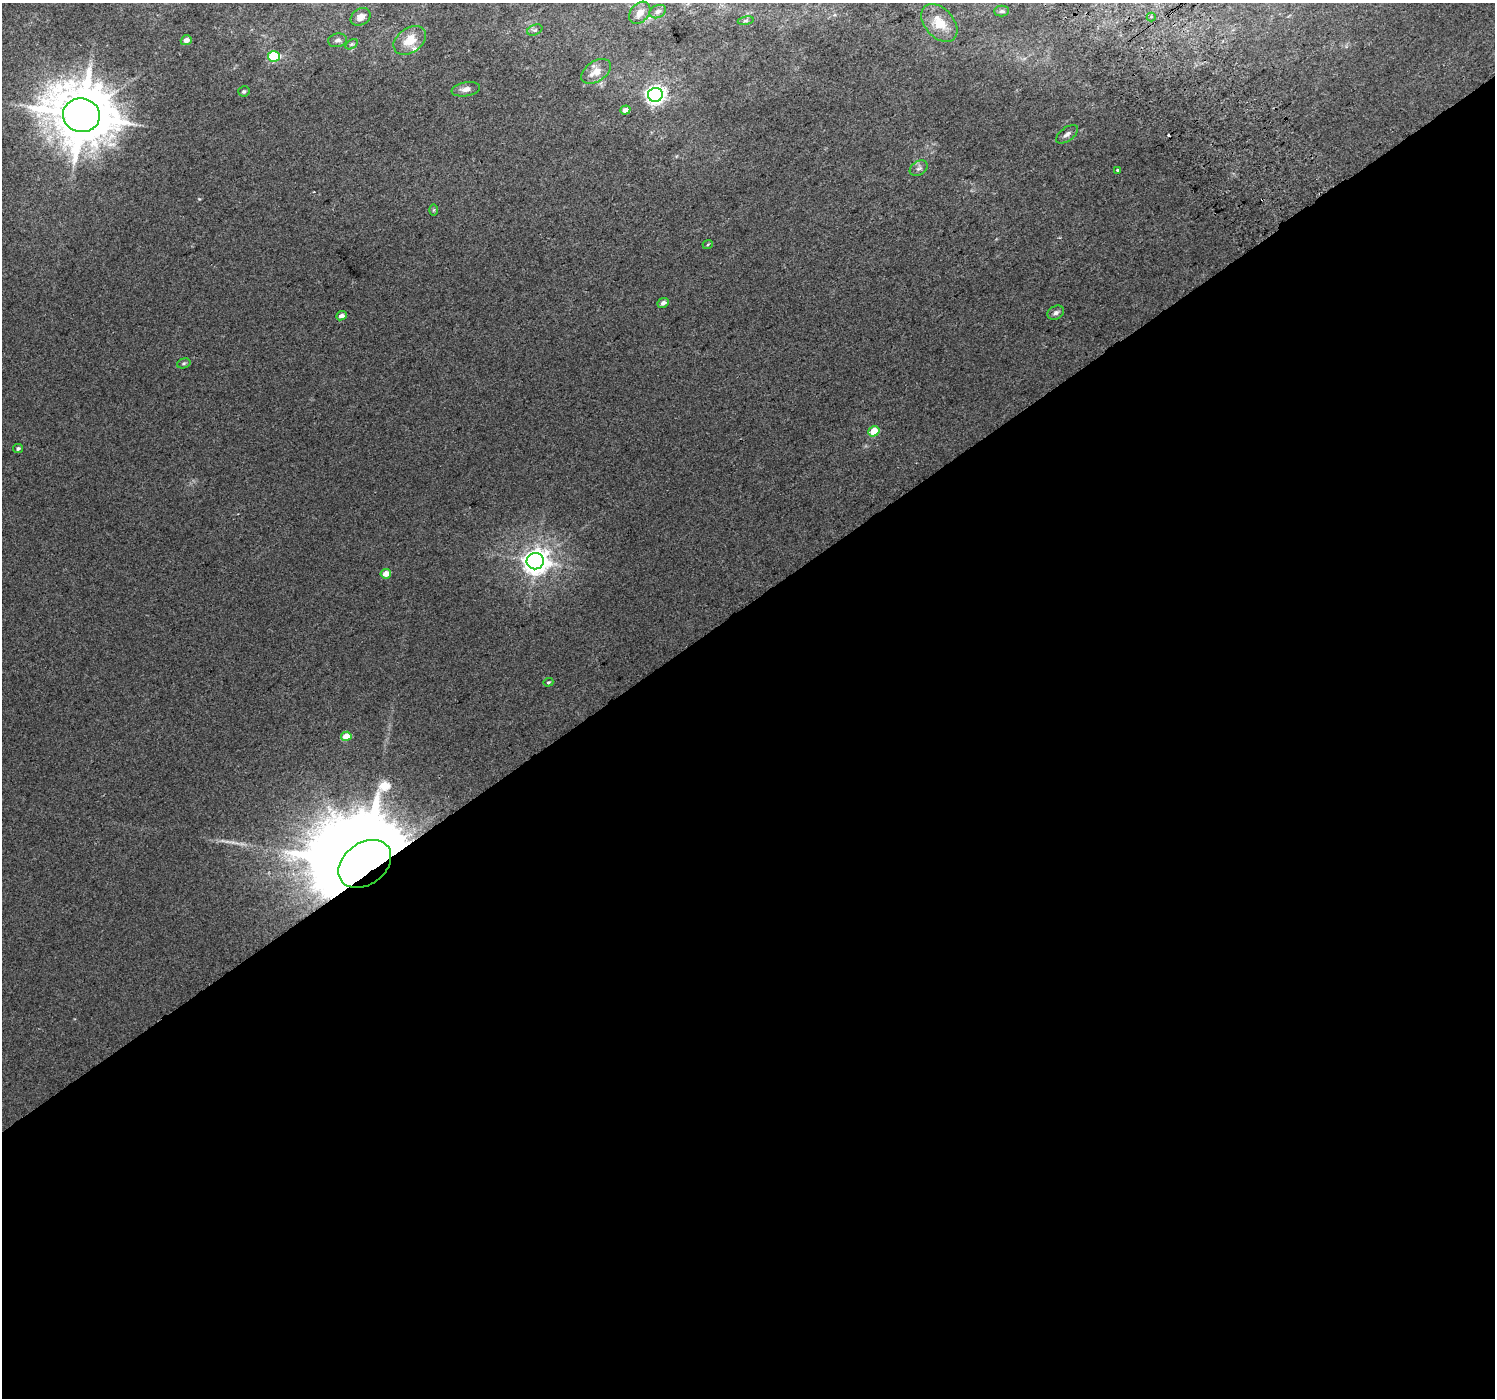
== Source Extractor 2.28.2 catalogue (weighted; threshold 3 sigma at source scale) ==
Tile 15 of 4 x 4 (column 3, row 4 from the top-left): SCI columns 3027-4519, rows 224-1619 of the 6047 x 5969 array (HDU 1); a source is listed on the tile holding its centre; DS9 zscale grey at full resolution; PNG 1497 x 1400 px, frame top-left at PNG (2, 3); each listed source drawn as its Kron ellipse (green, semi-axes under 4 px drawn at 4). Shown black and unused: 57% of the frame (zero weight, under 2 of 3 exposures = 2% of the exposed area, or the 3 px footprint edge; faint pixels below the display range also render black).
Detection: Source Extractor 2.28.2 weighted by HDU 2 'WHT'; one run over the whole footprint, this tile lists its part. Background 0.0119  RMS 0.0073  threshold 0.0329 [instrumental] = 3 sigma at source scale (4.5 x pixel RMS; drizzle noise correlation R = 1.50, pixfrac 1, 0.0396/0.0396 arcsec/px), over >= 5 px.
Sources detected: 40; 3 cosmic-ray / hot-pixel residue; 1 long thin detection or spike segment (spike, bleed or trail) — neither listed nor drawn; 1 inside a brighter listed object's ellipse — not listed separately; the other 35 listed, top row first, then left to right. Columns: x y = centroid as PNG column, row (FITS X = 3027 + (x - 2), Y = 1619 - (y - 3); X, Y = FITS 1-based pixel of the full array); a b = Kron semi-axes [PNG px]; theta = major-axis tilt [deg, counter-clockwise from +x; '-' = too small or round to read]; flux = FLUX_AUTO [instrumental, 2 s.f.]
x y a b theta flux
1002 11 7 5 1 1.4
658 12 8 6 26 2.7
640 13 12 9 49 5.3
361 17 10 8 33 4.8
1151 17 5 4 - 1.4
746 21 8 4 9 1.3
939 23 22 14 -48 13
535 30 8 5 24 1.6
186 40 5 4 - 4.1
337 40 9 7 10 2.5
410 40 18 12 34 13
352 44 7 4 31 1
274 56 6 5 - 47
596 71 16 10 34 8.7
466 89 14 7 10 4.3
244 91 5 5 - 1.4
655 95 7 7 - 360
625 110 5 4 - 3.7
81 115 18 17 - 4600
1067 134 13 6 36 2.9
919 168 10 7 32 2.3
1117 170 3 3 - 5.5
434 210 6 4 89 0.88
708 244 5 3 - 0.68
663 303 6 4 26 2.8
1056 313 9 6 28 2.4
341 316 5 4 - 3.4
184 363 7 5 18 1.2
874 431 6 5 - 16
18 448 5 4 - 1.5
535 561 8 8 - 790
386 574 5 4 - 6.6
548 682 5 4 - 0.78
346 736 5 4 - 11
365 864 29 21 36 23000
Overlapping masked pixels (flux is a lower limit): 1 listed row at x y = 365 864
Unlisted compact peaks at least as high as the median listed source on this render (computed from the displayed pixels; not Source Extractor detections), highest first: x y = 199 199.